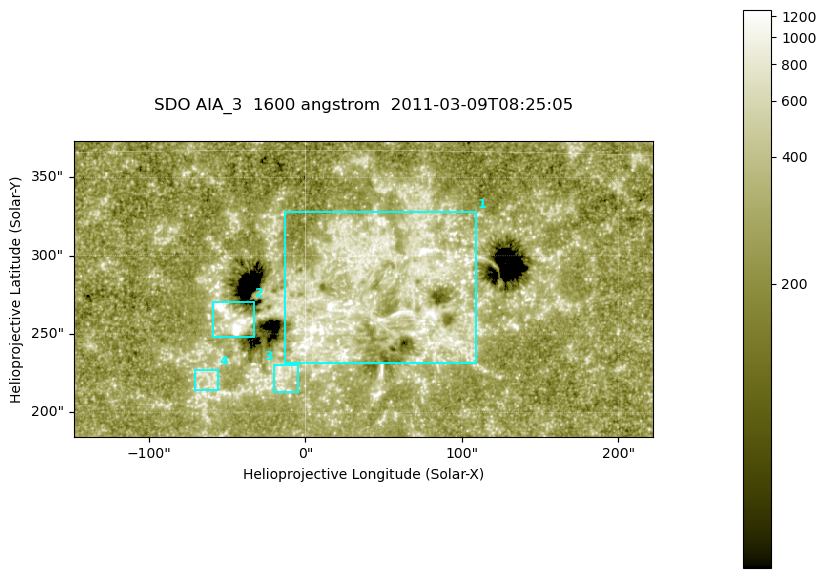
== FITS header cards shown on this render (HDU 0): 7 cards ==
TELESCOP= 'SDO     '           /
INSTRUME= 'AIA_3   '           /
WAVELNTH=                 1600 /
WAVEUNIT= 'angstrom'           /
DATE-OBS= '2011-03-09T08:25:05.120' /
CTYPE1  = 'HPLN-TAN'           /
CTYPE2  = 'HPLT-TAN'           /

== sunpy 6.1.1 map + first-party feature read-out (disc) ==
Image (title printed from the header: SDO AIA_3  1600 angstrom  2011-03-09T08:25:05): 607 x 311 px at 0.609 arcsec/px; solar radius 966 arcsec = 1586 px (partial field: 2.4% of the solar disc is inside the frame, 100% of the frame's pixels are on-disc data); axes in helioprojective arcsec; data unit not stated in the header (colour bar unlabelled)
Pointing: header CRPIX1/2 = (2052.59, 2044.23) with CRVAL1/2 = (0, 0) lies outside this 607 x 311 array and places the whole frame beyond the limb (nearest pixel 1.42 R_sun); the SolarSoft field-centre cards XCEN/YCEN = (36.88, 278.8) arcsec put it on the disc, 1805 arcsec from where CRPIX/CRVAL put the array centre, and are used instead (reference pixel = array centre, CRVAL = XCEN/YCEN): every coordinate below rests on XCEN/YCEN
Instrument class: DISC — disc imager (sunpy class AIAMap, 1600 A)
Bright regions (active regions / flare kernels): reference = the on-disc median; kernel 5 px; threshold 5 sigma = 412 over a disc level ~259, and >= 1.15x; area >= 188 px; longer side >= 4 px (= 2.4 arcsec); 4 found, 4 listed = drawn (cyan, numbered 1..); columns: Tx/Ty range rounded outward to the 2 arcsec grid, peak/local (2 s.f.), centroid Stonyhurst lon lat
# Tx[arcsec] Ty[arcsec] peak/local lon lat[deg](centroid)
1 -14..110 230..328 9.6 +3 +9
2 -60..-32 248..272 8.1 -3 +8
3 -20..-4 212..230 3.9 -1 +6
4 -72..-56 214..228 3.3 -4 +6